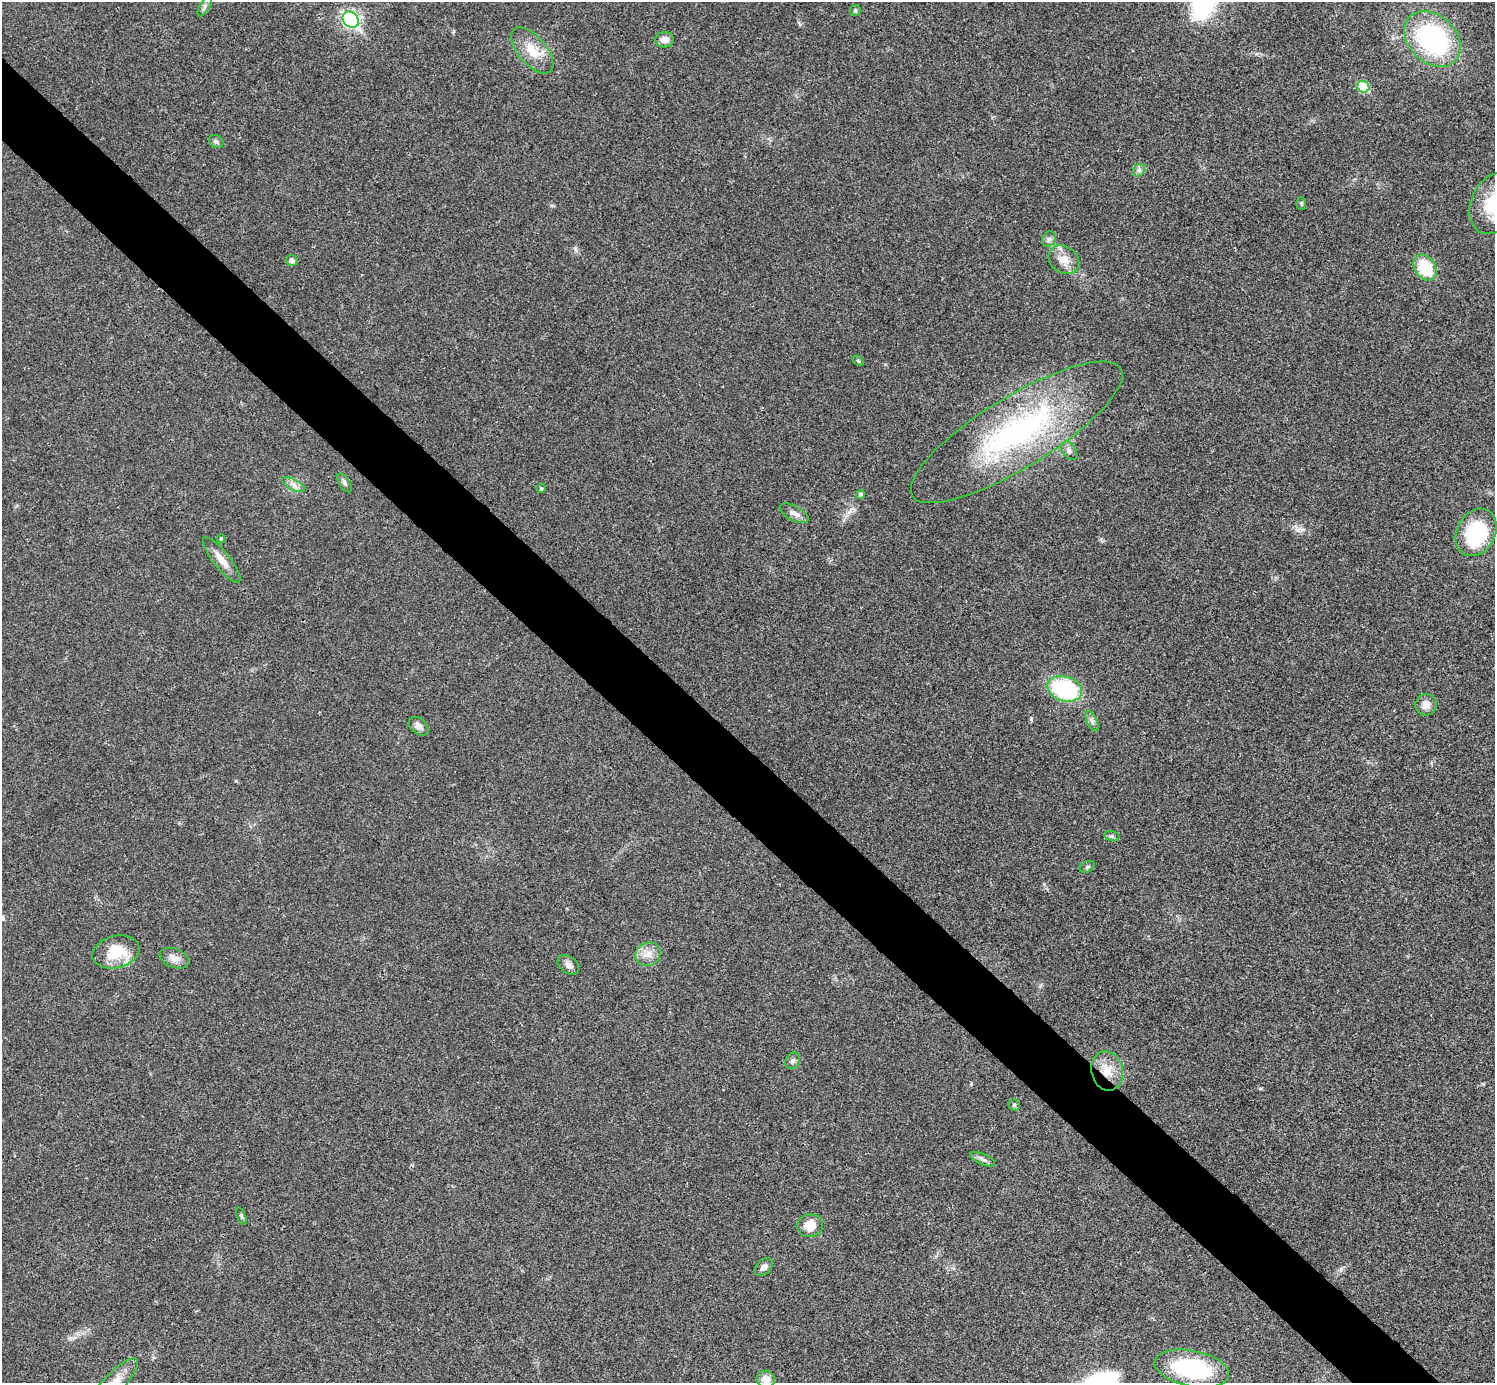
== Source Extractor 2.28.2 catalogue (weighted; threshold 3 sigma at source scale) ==
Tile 11 of 4 x 4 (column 3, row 3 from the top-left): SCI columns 2994-4486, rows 1682-3062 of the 5983 x 5983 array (HDU 1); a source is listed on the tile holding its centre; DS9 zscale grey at full resolution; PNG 1497 x 1385 px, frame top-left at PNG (2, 2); each listed source drawn as its Kron ellipse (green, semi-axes under 4 px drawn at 4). Shown black and unused: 5% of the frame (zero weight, under 3 of 4 exposures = <1% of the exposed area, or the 3 px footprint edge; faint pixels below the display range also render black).
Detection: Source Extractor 2.28.2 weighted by HDU 2 'WHT'; one run over the whole footprint, this tile lists its part. Background 0.0195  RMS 0.004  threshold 0.0179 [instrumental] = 3 sigma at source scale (4.5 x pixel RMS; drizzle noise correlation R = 1.50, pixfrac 1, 0.05/0.05 arcsec/px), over >= 5 px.
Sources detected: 48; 2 inside a brighter listed object's ellipse — not listed separately; the other 46 listed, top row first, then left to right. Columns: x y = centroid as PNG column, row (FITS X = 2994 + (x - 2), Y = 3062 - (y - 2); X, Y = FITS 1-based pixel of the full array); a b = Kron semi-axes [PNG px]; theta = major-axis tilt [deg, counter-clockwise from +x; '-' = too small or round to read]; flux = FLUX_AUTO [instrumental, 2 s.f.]
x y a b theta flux
205 6 11 5 60 1.1
855 10 5 5 - 0.78
351 20 9 7 -45 98
1432 39 32 23 -42 65
664 40 9 8 - 2.9
532 50 28 14 -49 8.7
1363 87 6 5 - 17
216 141 7 6 - 1.1
1139 170 7 5 47 1.1
1494 203 32 23 65 21
1301 204 6 5 - 0.59
1049 239 8 6 62 1.2
292 260 6 5 - 1.4
1064 260 16 13 -34 5
1425 267 14 10 -57 17
858 361 6 4 -44 0.53
1017 432 122 35 32 91
1069 451 10 6 -53 1.4
344 483 10 5 -60 1.2
293 485 12 5 -27 1.9
541 488 4 4 - 0.55
860 495 4 4 - 1
794 513 16 7 -28 2.3
1476 532 25 19 62 31
221 539 4 4 - 0.53
222 560 28 8 -52 4.8
1065 689 18 12 -18 43
1426 705 11 10 - 3.3
1092 721 11 5 -64 1.3
419 726 11 7 -40 2.1
1112 836 8 5 -15 0.77
1087 867 8 5 30 0.78
116 952 24 16 15 13
648 954 13 11 32 3.9
174 958 15 9 -21 3.3
569 965 12 8 -35 2.1
793 1061 8 7 - 1.1
1107 1071 20 15 -77 7.8
1014 1105 6 5 - 0.63
983 1159 13 5 -24 1.4
241 1216 9 3 -69 0.64
810 1226 13 11 6 6.4
764 1267 10 7 41 2.2
1192 1368 38 18 -11 42
766 1379 9 8 - 4.2
115 1382 32 10 46 8.6
Overlapping masked pixels (flux is a lower limit): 1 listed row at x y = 1107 1071
Isophote crosses this tile's border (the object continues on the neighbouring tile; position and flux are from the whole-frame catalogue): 3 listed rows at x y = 1494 203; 766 1379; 115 1382